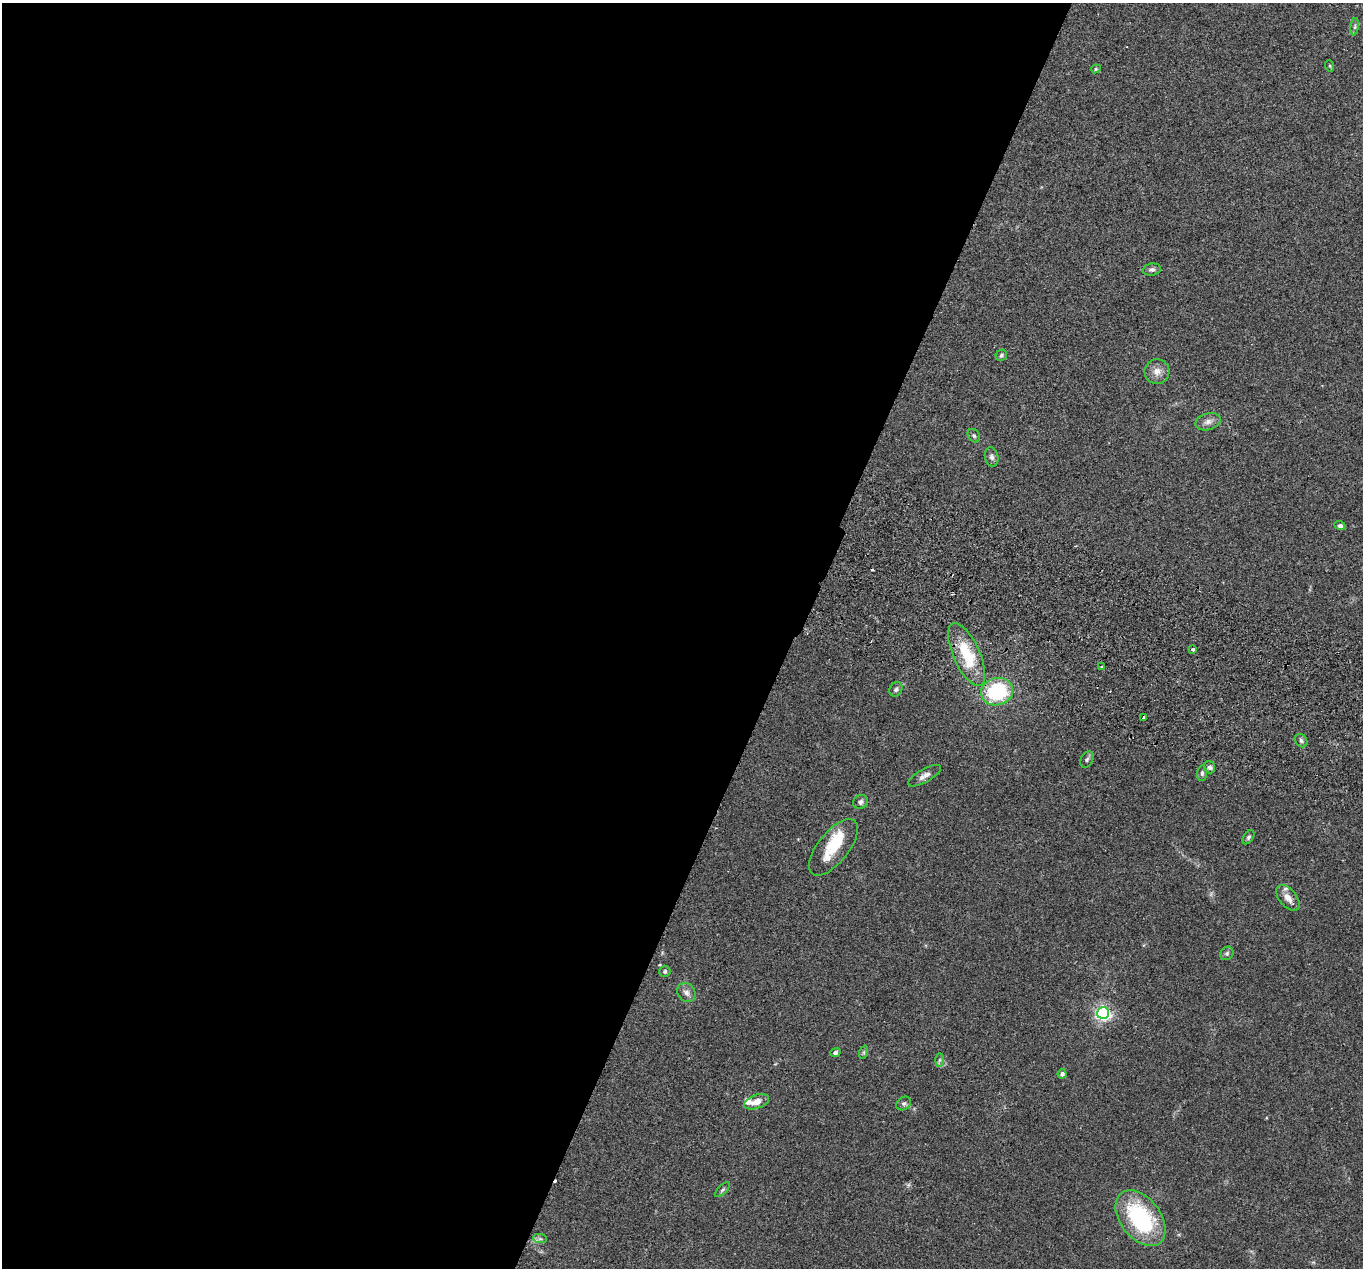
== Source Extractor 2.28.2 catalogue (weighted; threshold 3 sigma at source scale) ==
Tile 5 of 4 x 4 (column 1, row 2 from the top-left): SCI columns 27-1387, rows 2722-3987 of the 5499 x 5574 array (HDU 1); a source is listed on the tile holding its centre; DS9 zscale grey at full resolution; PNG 1365 x 1270 px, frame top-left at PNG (2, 3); each listed source drawn as its Kron ellipse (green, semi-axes under 4 px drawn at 4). Shown black and unused: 58% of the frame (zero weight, under 2 of 3 exposures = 3% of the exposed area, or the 3 px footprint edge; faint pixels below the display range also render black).
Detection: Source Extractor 2.28.2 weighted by HDU 2 'WHT'; one run over the whole footprint, this tile lists its part. Background 0.0941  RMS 0.0088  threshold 0.0396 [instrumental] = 3 sigma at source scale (4.5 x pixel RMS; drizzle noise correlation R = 1.50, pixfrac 1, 0.05/0.05 arcsec/px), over >= 5 px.
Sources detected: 42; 1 inside a brighter object's white glare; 2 cosmic-ray / hot-pixel residue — neither listed nor drawn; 1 inside a brighter listed object's ellipse — not listed separately; the other 38 listed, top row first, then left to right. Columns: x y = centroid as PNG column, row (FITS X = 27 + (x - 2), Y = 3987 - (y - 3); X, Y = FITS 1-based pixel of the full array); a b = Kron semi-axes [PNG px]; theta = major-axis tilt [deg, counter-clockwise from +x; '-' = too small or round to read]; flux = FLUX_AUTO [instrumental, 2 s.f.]
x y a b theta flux
1355 27 8 4 81 1.9
1330 66 6 3 -72 0.92
1096 69 5 4 - 1
1152 269 9 6 10 2.4
1001 355 6 5 - 1.6
1157 371 12 12 - 7.1
1208 422 13 8 16 4.7
974 436 7 5 -56 1.8
992 457 10 6 -77 2.8
1340 526 5 4 - 2
1193 650 3 3 - 2.8
967 654 34 13 -66 36
1102 667 3 2 - 0.73
896 689 7 6 - 2.5
997 692 16 13 14 65
1143 717 3 3 - 2
1301 741 7 5 -55 1.9
1087 760 9 6 63 2.1
1210 767 6 5 - 2.6
1202 773 8 5 83 1.8
925 776 18 6 29 4.7
860 802 8 6 27 2.6
1249 837 8 4 57 1.7
833 847 34 15 51 28
1288 898 15 8 -49 7.4
1227 953 7 6 - 2.1
665 971 5 5 - 1.5
686 993 10 8 -49 3.9
1103 1013 6 6 - 240
864 1052 7 4 72 1.4
835 1053 5 4 - 2
939 1060 6 4 88 1.7
1062 1074 5 4 - 2.2
757 1102 13 7 19 7.1
904 1103 8 6 36 2
722 1190 9 4 45 1.8
1140 1218 31 20 -53 87
540 1239 7 4 -1 1.9